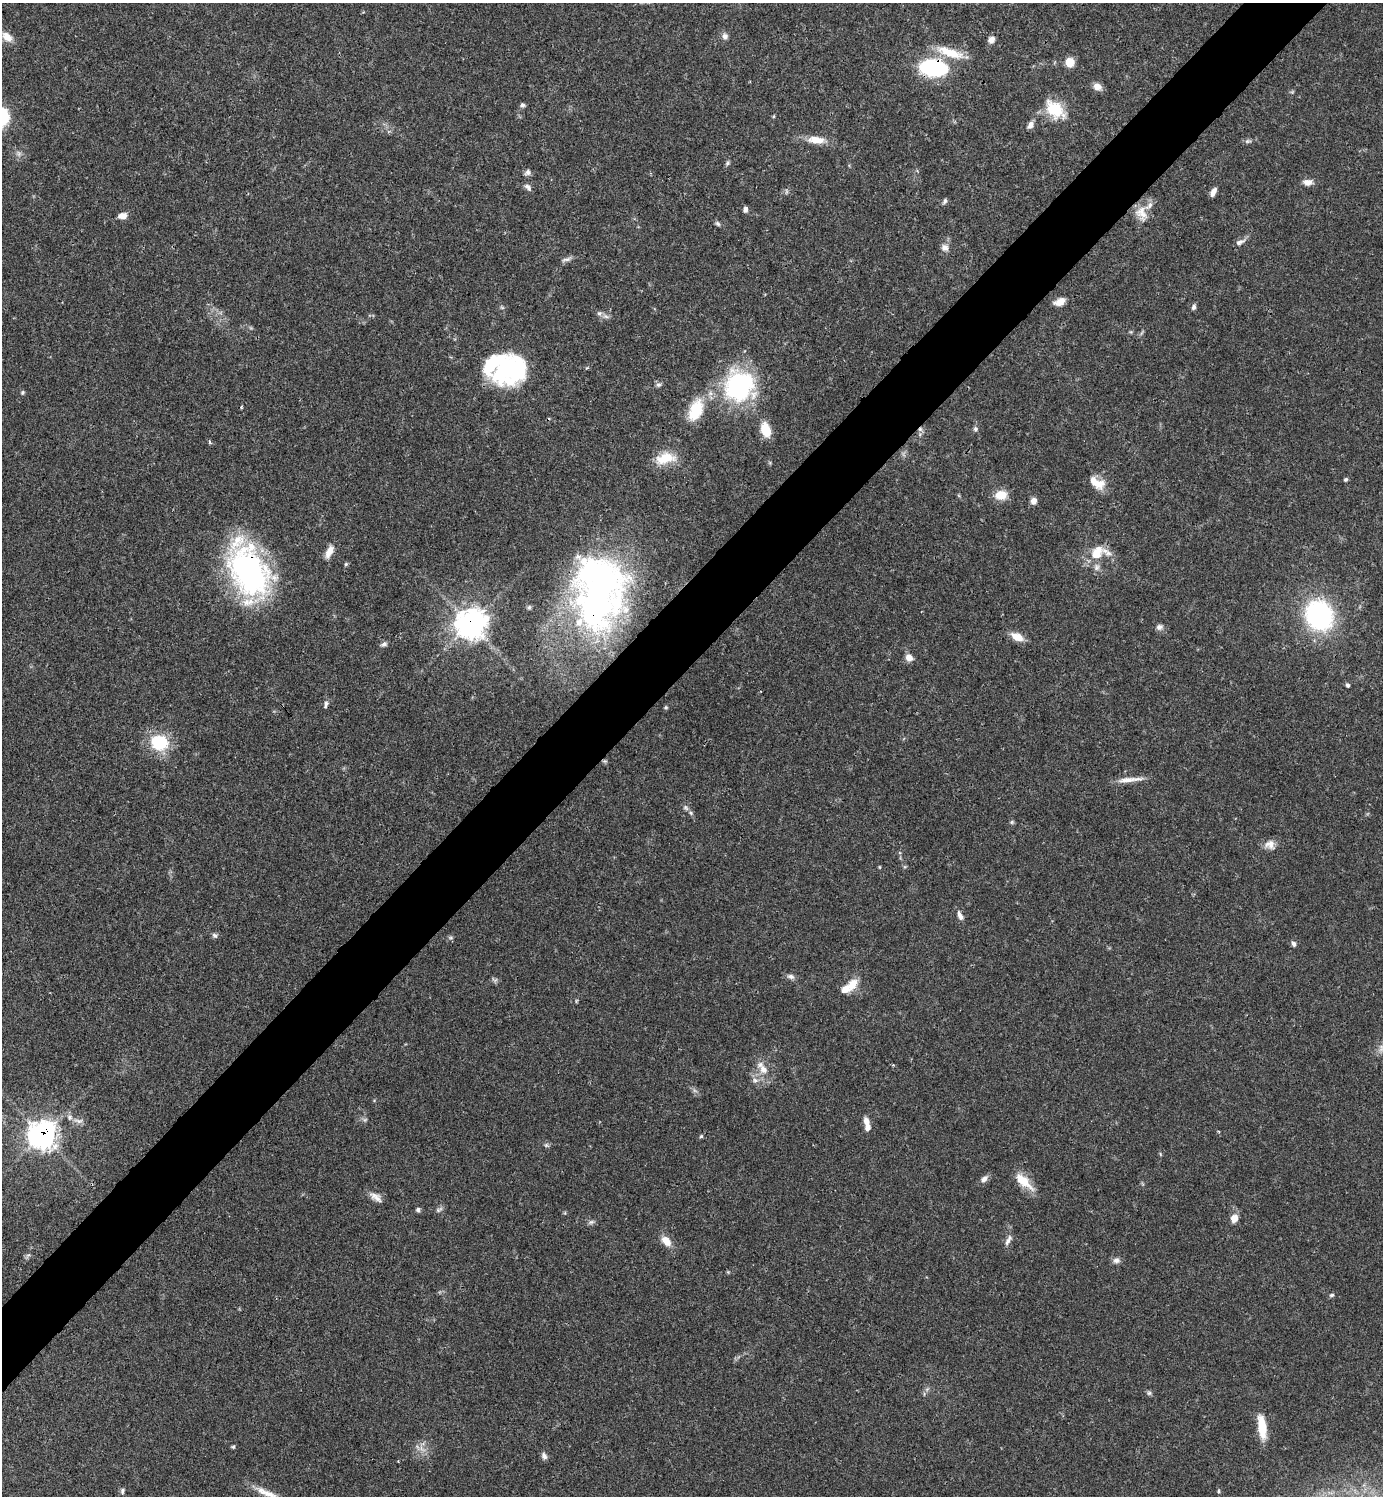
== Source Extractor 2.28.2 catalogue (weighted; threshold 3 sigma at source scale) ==
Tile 10 of 4 x 4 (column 2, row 3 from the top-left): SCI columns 1682-3062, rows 1497-2990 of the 5982 x 5983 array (HDU 1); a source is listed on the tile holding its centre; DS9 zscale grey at full resolution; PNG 1385 x 1498 px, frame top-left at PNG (2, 3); no overlay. Shown black and unused: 5% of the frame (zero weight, under 3 of 4 exposures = <1% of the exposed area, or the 3 px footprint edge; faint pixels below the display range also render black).
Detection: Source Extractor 2.28.2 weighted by HDU 2 'WHT'; one run over the whole footprint, this tile lists its part. Background 0.0384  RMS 0.0027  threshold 0.0119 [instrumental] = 3 sigma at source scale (4.5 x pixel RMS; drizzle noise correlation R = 1.50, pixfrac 1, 0.05/0.05 arcsec/px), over >= 5 px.
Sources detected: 121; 4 too faint to see at this stretch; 2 inside a brighter object's white glare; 2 cosmic-ray / hot-pixel residue — not listed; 11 inside a brighter listed object's ellipse — not listed separately; the other 102 listed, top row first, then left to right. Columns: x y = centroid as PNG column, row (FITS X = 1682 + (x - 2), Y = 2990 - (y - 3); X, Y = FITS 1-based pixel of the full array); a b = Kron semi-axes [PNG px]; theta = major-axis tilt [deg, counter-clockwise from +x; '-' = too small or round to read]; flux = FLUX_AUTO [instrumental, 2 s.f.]
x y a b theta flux
725 36 8 8 - 1.1
7 37 16 10 -38 3
991 40 9 7 59 1.5
950 52 42 12 -19 7
1070 62 8 7 - 4.5
933 68 21 12 -6 36
1097 87 10 8 -31 2
522 105 7 5 7 0.61
1055 109 28 17 -44 8.9
774 116 5 3 - 0.29
1030 125 10 6 64 1.3
815 140 19 12 -5 3.5
1248 141 9 5 9 0.68
727 163 8 5 53 0.51
528 172 8 7 - 0.96
1308 182 12 7 4 1.8
528 187 11 6 -46 0.97
1213 192 9 5 65 1.6
945 201 8 5 67 0.63
745 209 7 5 76 0.87
1141 213 21 15 -63 3.9
122 216 11 7 10 1.9
718 224 8 6 -44 0.58
1240 242 14 6 25 1.3
945 248 11 10 - 1.5
566 259 16 5 21 0.97
1060 302 14 8 23 2.2
1194 307 7 5 72 0.74
606 316 10 6 -18 0.95
505 369 44 22 85 20
658 385 7 6 - 0.7
739 386 37 36 - 34
22 392 6 5 - 0.41
696 410 30 17 68 9.1
975 429 7 6 - 0.6
766 430 15 9 -73 6.2
209 442 5 3 - 0.37
665 458 26 14 12 6.3
1346 479 5 5 - 0.44
1099 484 17 15 1 3.9
1001 495 14 11 4 4
1034 501 7 6 - 1.8
1098 550 14 11 -72 3.7
329 552 16 7 65 2.6
346 564 6 5 - 0.38
1097 567 10 7 80 1.2
248 571 59 35 -66 69
597 591 81 54 87 120
529 607 6 5 - 0.44
1319 615 20 18 -64 59
470 624 11 11 - 250
1159 627 9 7 12 1
1017 637 16 9 -26 3.1
384 644 9 6 26 0.8
909 657 9 8 - 1.9
1348 685 5 5 - 0.53
326 704 10 5 74 0.81
666 707 5 4 - 0.32
159 742 18 16 -12 14
605 761 7 5 -19 0.47
1130 779 36 6 5 2.9
686 808 8 7 - 0.74
1012 822 6 5 - 0.42
1270 845 14 12 -16 2.2
879 867 5 3 - 0.24
960 916 11 6 -67 1.4
215 935 7 6 - 0.68
450 938 7 4 -1 0.45
1294 944 8 6 -69 0.73
791 976 10 6 -16 1
495 980 7 5 34 0.58
853 984 16 10 58 3.7
762 1068 23 11 -57 3.7
755 1080 9 7 -13 1.2
78 1121 15 6 -5 1.1
866 1121 11 7 -79 1.7
42 1135 11 11 - 190
701 1136 5 4 - 0.37
546 1145 7 5 -36 0.52
1160 1154 6 3 -71 0.28
984 1179 11 6 44 1.4
1024 1181 29 11 -42 5.5
376 1197 18 8 -33 1.9
418 1210 6 5 - 0.57
439 1210 11 5 26 0.76
1234 1218 10 8 66 2.3
591 1222 9 5 20 0.71
1008 1240 16 6 62 1.3
666 1241 13 8 -46 3.1
28 1255 10 4 51 0.64
1116 1260 10 8 4 1.1
728 1272 5 5 - 0.29
1332 1295 7 5 17 0.47
927 1389 7 5 45 0.58
1149 1393 6 6 - 0.53
1262 1427 28 9 -82 6.2
233 1447 5 4 - 0.37
422 1449 12 5 -45 1.4
544 1456 9 6 -62 0.99
122 1491 8 6 82 0.66
1219 1491 6 3 90 0.31
268 1494 39 7 -25 4.1
Overlapping masked pixels (flux is a lower limit): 6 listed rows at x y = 933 68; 248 571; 597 591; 470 624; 605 761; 42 1135
Isophote crosses this tile's border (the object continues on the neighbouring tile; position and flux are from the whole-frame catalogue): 1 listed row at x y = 268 1494